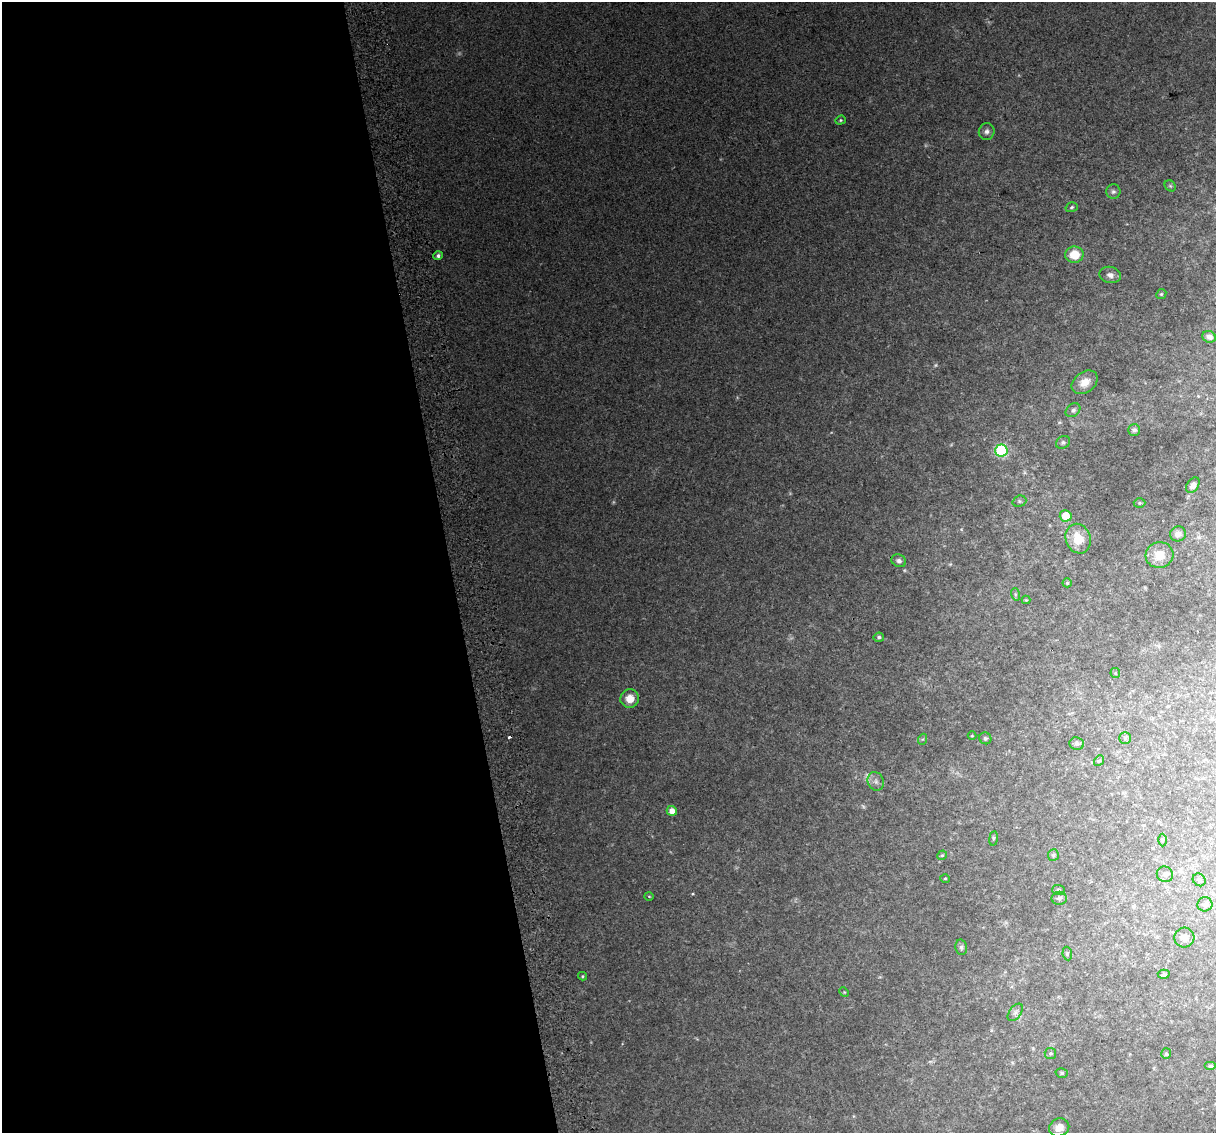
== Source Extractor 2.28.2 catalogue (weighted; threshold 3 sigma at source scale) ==
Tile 9 of 4 x 4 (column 1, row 3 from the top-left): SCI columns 42-1255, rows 1213-2343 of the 4939 x 4638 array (HDU 1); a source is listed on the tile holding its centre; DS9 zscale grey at full resolution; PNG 1218 x 1135 px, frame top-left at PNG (2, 2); each listed source drawn as its Kron ellipse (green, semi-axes under 4 px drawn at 4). Shown black and unused: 37% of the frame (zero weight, under 2 of 3 exposures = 2% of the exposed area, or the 3 px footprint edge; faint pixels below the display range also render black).
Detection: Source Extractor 2.28.2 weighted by HDU 2 'WHT'; one run over the whole footprint, this tile lists its part. Background 0.0216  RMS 0.0096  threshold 0.0433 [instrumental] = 3 sigma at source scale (4.5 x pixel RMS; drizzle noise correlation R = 1.50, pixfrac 1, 0.0396/0.0396 arcsec/px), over >= 5 px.
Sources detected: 64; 3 too faint to see at this stretch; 1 cosmic-ray / hot-pixel residue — neither listed nor drawn; the other 60 listed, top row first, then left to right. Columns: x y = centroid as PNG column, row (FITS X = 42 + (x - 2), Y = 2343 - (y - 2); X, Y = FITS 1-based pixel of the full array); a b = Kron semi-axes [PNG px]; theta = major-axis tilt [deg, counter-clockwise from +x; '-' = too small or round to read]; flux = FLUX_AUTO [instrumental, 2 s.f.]
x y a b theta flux
840 120 5 4 - 1.2
987 131 8 8 - 3.4
1170 186 6 5 - 1.2
1113 192 7 7 - 2.5
1072 207 6 4 18 1.4
1074 255 9 8 - 20
438 256 5 4 - 2.8
1110 275 11 8 -12 4.9
1161 294 5 4 - 1.2
1209 337 7 5 -22 4.9
1085 382 14 10 36 10
1073 410 8 6 37 3.1
1134 430 6 6 - 3.6
1063 442 7 6 - 2
1001 450 6 6 - 110
1193 485 8 5 55 4.7
1019 501 7 5 20 1.8
1139 503 6 5 - 1.3
1066 516 6 5 - 17
1178 534 8 7 - 4.9
1078 539 15 12 -70 22
1159 555 14 13 - 15
899 561 7 6 - 3
1067 583 4 4 - 1.5
1015 594 6 4 -72 1.3
1026 600 4 4 - 0.87
879 637 5 4 - 2
1115 673 5 4 - 1.1
630 698 9 9 - 12
972 736 4 4 - 0.87
985 738 6 5 - 1.9
1125 738 6 6 - 2
923 739 5 3 - 0.99
1077 744 7 6 - 3.2
1099 761 6 4 50 1.4
876 781 9 8 - 4.2
672 811 5 5 - 8
993 838 7 4 82 1.4
1162 840 6 4 89 1.1
942 855 5 4 - 1.3
1053 855 6 5 - 1.7
1165 874 8 7 - 3.4
945 878 5 3 - 0.95
1199 880 7 5 -45 2.2
1058 890 6 5 - 1.8
649 896 5 3 - 0.85
1059 898 7 6 - 2.5
1205 904 7 7 - 5
1184 938 10 10 - 7.3
961 947 8 5 -76 2.1
1067 953 7 4 -81 1.6
1164 974 6 4 -3 1.5
583 976 4 4 - 1.1
844 992 5 4 - 0.94
1015 1012 10 6 53 3.3
1050 1053 6 5 - 1.8
1166 1054 5 5 - 1.7
1210 1066 6 4 0 1.9
1062 1073 6 5 - 1.7
1059 1127 10 9 - 8.7
Unlisted compact peaks at least as high as the median listed source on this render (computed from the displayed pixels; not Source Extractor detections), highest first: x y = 693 894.